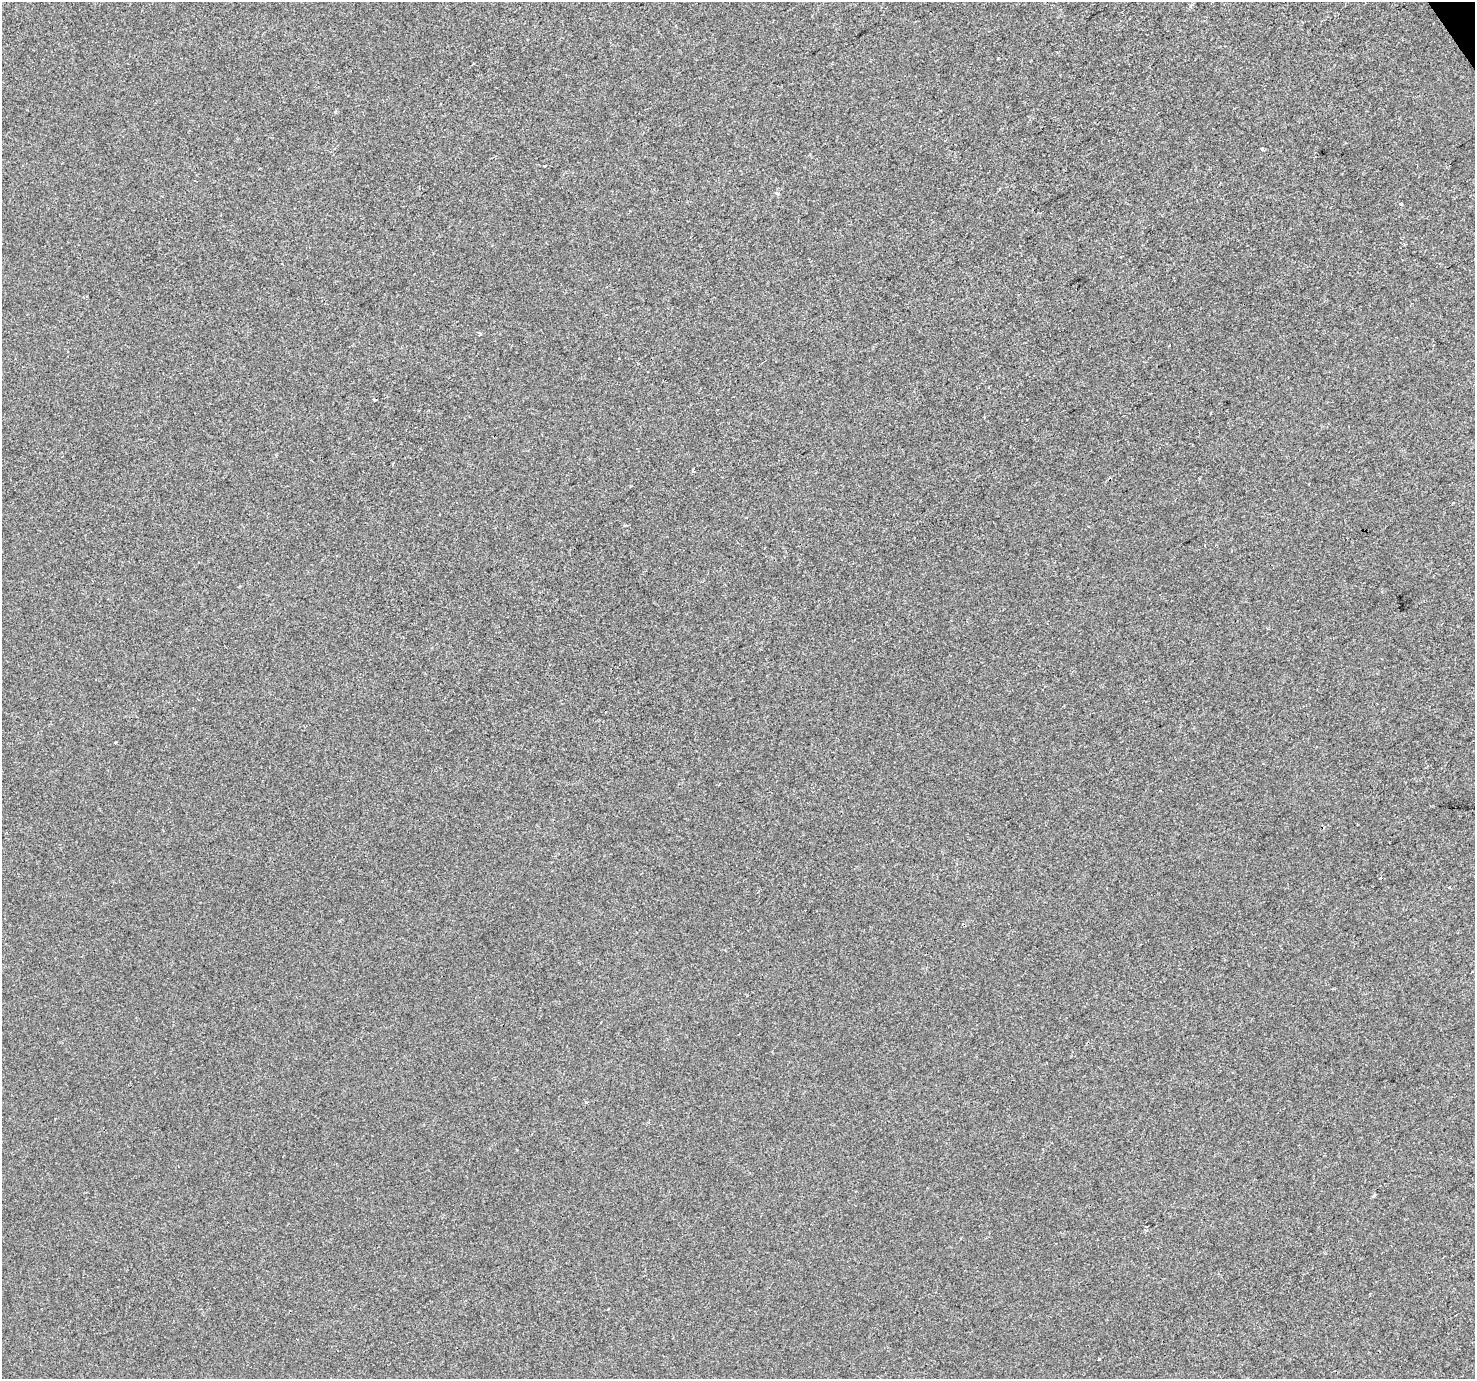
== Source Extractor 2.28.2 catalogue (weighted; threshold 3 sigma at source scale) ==
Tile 10 of 4 x 4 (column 2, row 3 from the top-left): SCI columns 1476-2948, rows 1557-2933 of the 5894 x 5806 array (HDU 1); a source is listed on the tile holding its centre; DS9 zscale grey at full resolution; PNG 1477 x 1381 px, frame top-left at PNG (2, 2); no overlay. Shown black and unused: <1% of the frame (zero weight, under 2 of 3 exposures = <1% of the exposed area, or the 3 px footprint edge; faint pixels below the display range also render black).
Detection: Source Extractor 2.28.2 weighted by HDU 2 'WHT'; one run over the whole footprint, this tile lists its part. Background -5.05e-04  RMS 0.0042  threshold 0.0188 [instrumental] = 3 sigma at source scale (4.5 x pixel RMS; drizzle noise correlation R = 1.50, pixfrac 1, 0.0396/0.0396 arcsec/px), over >= 5 px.
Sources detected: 10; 1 cosmic-ray / hot-pixel residue — not listed; the other 9 listed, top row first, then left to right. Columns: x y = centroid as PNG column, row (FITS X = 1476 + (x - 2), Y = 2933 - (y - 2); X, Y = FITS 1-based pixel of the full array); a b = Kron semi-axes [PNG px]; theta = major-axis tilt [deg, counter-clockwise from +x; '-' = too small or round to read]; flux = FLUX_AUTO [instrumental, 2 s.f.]
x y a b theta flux
1191 6 6 4 56 0.77
336 111 5 3 - 0.44
544 166 3 2 - 0.63
1401 204 4 3 - 0.99
693 471 3 3 - 1.4
115 742 3 3 - 0.83
1449 887 3 3 - 0.54
1374 1195 5 3 - 0.61
1099 1359 3 3 - 0.66